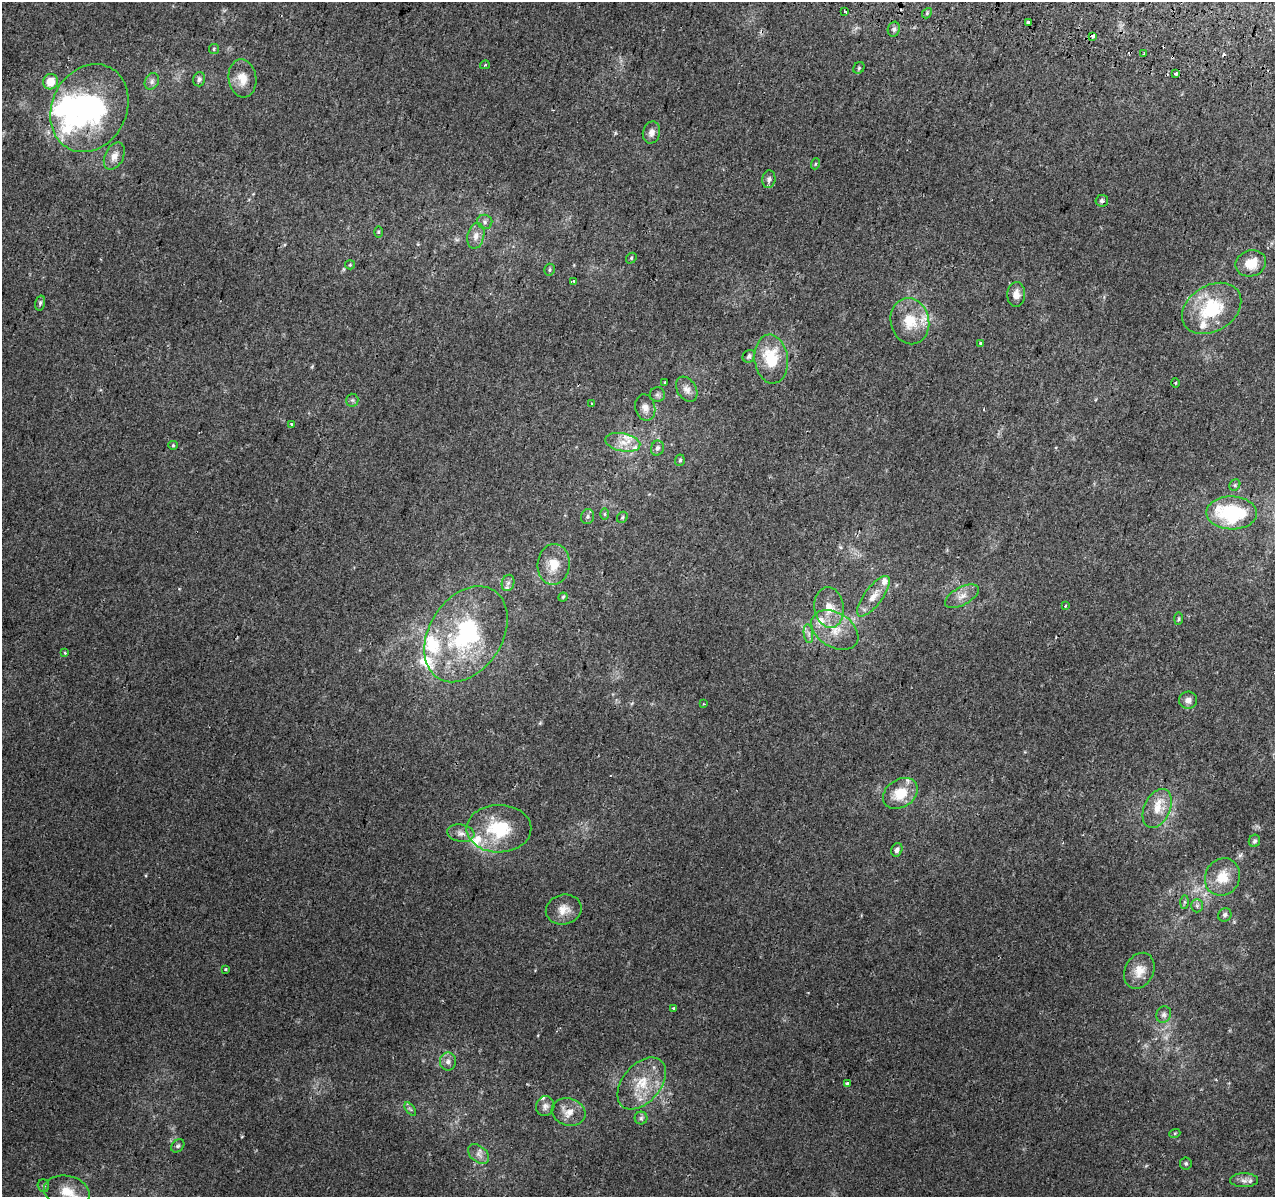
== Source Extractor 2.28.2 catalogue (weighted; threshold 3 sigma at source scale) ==
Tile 10 of 4 x 4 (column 2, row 3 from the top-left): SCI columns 1291-2563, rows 1520-2714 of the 5117 x 5367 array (HDU 1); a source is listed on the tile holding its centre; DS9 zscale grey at full resolution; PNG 1277 x 1199 px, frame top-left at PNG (2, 2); each listed source drawn as its Kron ellipse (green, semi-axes under 4 px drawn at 4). Shown black and unused: <1% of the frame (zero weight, under 2 of 3 exposures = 2% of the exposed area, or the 3 px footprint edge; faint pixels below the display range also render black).
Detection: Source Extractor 2.28.2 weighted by HDU 2 'WHT'; one run over the whole footprint, this tile lists its part. Background 0.0025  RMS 0.0034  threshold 0.0154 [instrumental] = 3 sigma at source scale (4.5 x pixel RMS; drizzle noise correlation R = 1.50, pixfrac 1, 0.0396/0.0396 arcsec/px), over >= 5 px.
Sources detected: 114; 1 inside a brighter object's white glare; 6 cosmic-ray / hot-pixel residue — neither listed nor drawn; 12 inside a brighter listed object's ellipse — not listed separately; the other 95 listed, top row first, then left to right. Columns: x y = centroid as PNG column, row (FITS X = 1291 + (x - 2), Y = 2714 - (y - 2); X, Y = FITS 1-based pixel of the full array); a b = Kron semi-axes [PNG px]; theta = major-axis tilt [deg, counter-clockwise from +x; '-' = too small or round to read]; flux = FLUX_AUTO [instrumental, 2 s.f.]
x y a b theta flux
845 11 3 2 - 0.49
927 13 6 4 49 0.53
1028 23 3 3 - 2.3
894 29 7 6 - 0.9
1092 36 4 3 - 2
214 49 5 5 - 0.54
1144 54 3 2 - 0.42
485 65 5 3 - 0.4
859 68 6 5 - 0.49
1175 74 4 3 - 2
242 78 19 14 -81 5.2
199 79 7 6 - 0.92
152 81 9 6 61 1.1
50 82 8 7 - 5.7
89 108 45 37 63 59
651 132 11 8 75 2
114 156 14 9 64 2.8
815 164 5 3 - 0.32
769 179 9 6 83 1.3
1102 201 6 6 - 0.78
485 222 7 7 - 1
378 232 6 4 89 0.45
476 236 13 8 77 2.6
631 258 6 5 - 0.49
1251 263 15 13 19 5.7
350 265 5 4 - 0.39
550 270 6 5 - 0.55
574 282 4 3 - 2.9
1016 294 12 9 87 2.5
40 303 7 4 76 0.71
1212 308 32 23 32 20
910 321 23 19 -76 10
980 343 3 3 - 0.59
749 356 7 6 - 0.9
771 359 24 16 -83 14
664 382 3 2 - 0.24
1175 383 5 3 - 0.35
687 389 14 9 -59 2.3
657 395 7 7 - 0.9
352 400 6 6 - 0.71
592 404 3 3 - 0.53
645 408 13 10 -76 2.3
291 424 3 2 - 0.36
623 442 18 9 -11 4.2
173 445 4 4 - 0.39
657 448 7 6 - 1.1
680 460 6 5 - 0.56
1235 485 6 5 - 0.53
1232 513 25 16 -1 28
605 514 6 4 -90 0.4
588 517 7 6 - 0.87
622 517 6 5 - 0.56
554 564 20 16 85 6.5
508 583 8 6 73 1.1
873 596 24 9 53 4.2
962 596 19 9 28 3.2
563 597 4 4 - 0.47
1065 606 4 3 - 0.61
829 607 20 14 -81 6.3
1179 619 6 4 85 0.5
835 630 25 17 -32 8.3
466 634 52 36 57 44
808 634 9 4 -82 1.1
65 653 3 3 - 0.51
1188 700 9 8 - 1.8
704 704 3 3 - 0.34
900 793 19 14 34 8.6
1157 808 20 13 65 5.8
499 829 32 24 0 19
461 833 14 8 -9 2.3
1254 841 6 5 - 0.7
897 850 7 5 65 1.2
1222 877 19 17 61 7
1185 902 7 4 89 0.58
1197 906 6 5 - 0.75
564 910 18 15 13 4.3
1225 915 7 6 - 0.96
225 969 4 3 - 0.46
1139 971 19 14 64 4.6
673 1008 3 3 - 0.57
1164 1014 8 7 - 1.2
448 1062 9 8 - 1.6
642 1083 30 19 49 11
847 1084 4 4 - 1.3
545 1106 10 9 - 1.6
410 1109 8 4 -52 0.62
569 1112 17 13 -17 4.3
641 1118 6 6 - 0.81
1175 1133 6 3 19 0.42
178 1146 7 5 44 0.67
479 1154 12 8 -40 1.9
1186 1163 6 6 - 0.69
1244 1180 14 7 0 2
43 1186 6 5 - 0.6
67 1192 23 15 -13 7.1
Overlapping masked pixels (flux is a lower limit): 3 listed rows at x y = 1028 23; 1092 36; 1175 74
Isophote crosses this tile's border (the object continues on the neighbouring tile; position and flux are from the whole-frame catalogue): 2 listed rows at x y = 1232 513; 67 1192